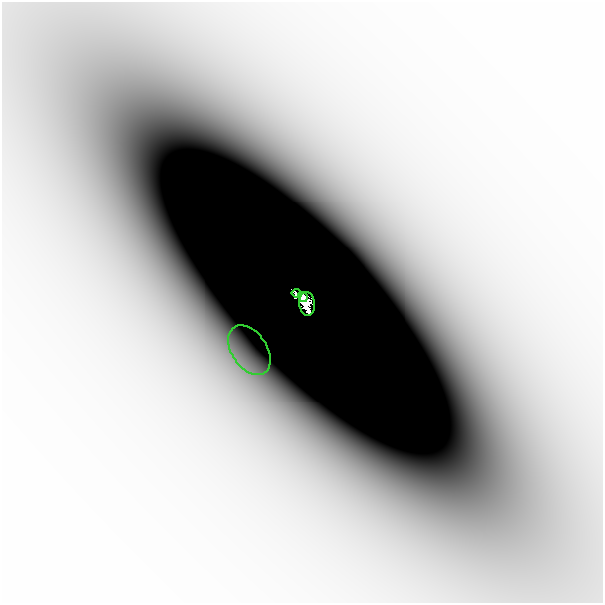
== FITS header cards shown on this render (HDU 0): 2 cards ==
NAXIS1  =                  601
NAXIS2  =                  601

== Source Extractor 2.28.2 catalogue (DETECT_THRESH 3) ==
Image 601 x 601 px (HDU 0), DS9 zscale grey, 1 PNG px = 1 image px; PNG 605 x 605 px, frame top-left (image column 1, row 601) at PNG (2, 2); each listed source drawn as its Kron ellipse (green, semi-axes under 4 px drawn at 4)
Background -3.62e-06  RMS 1.1e-06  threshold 3.19e-06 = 3 sigma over >= 5 px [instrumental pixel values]
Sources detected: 4; all 4 listed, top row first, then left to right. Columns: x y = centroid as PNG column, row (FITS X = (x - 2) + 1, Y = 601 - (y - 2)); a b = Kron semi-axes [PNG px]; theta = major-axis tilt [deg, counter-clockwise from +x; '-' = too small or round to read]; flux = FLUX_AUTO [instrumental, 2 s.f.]
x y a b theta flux
296 293 5 3 - 0.02
303 297 5 4 - 0.58
307 304 12 8 -83 0.57
249 350 27 17 -56 0.0026